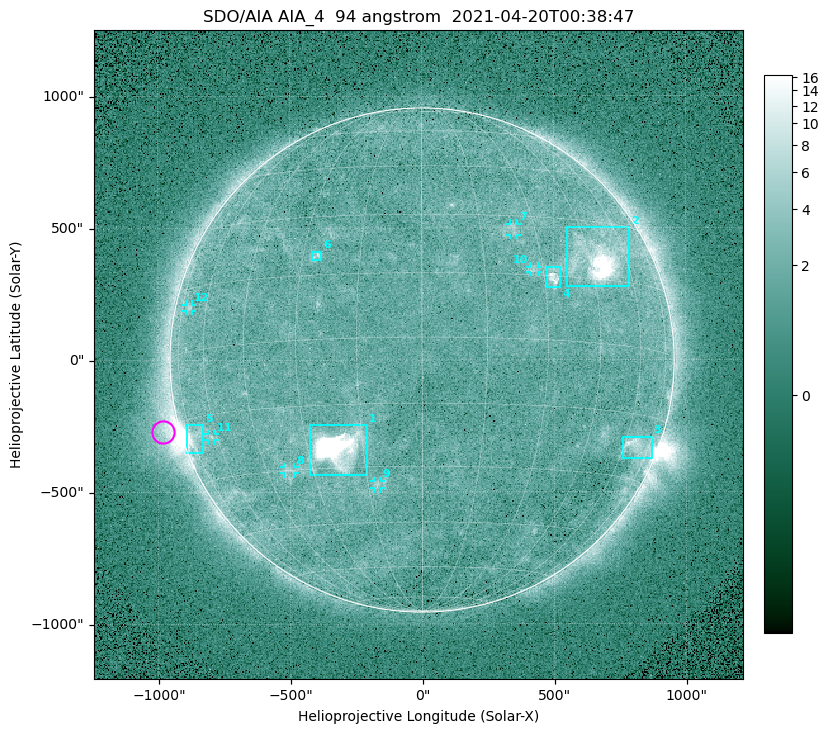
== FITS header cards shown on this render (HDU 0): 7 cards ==
TELESCOP= 'SDO/AIA '
INSTRUME= 'AIA_4   '
WAVELNTH=                   94
WAVEUNIT= 'angstrom'
DATE-OBS= '2021-04-20T00:38:47.12'
CTYPE1  = 'HPLN-TAN'
CTYPE2  = 'HPLT-TAN'

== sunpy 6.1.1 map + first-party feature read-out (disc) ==
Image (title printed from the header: SDO/AIA AIA_4  94 angstrom  2021-04-20T00:38:47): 512 x 512 px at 4.8 arcsec/px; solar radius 955 arcsec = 199 px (full disc in frame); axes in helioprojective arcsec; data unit not stated in the header (colour bar unlabelled)
Orientation: roll -0.138 deg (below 1 deg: not rotated)
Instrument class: DISC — disc imager (sunpy class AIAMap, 94 A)
Bright regions (active regions / flare kernels): reference = the median radial profile (limb darkening/brightening removed); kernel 5 px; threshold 5 sigma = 2.45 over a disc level ~1.71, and >= 1.15x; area >= 9 px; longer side >= 5 px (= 24 arcsec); searched inside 0.97 R_sun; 12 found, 12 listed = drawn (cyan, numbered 1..; 6 of them under ~33 arcsec drawn as corner ticks so the feature stays visible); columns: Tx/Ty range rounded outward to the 10 arcsec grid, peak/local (2 s.f.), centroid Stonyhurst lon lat
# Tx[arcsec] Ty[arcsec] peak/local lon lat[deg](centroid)
1 -430..-210 -440..-240 328 -22 -25
2 550..790 280..500 29 +48 +20
3 760..870 -380..-290 4.7 +67 -22
4 470..530 270..350 5.8 +33 +15
5 -900..-830 -350..-240 7.4 -72 -19
6 -420..-380 380..410 3.5 -26 +20
7 330..370 470..520 2.9 +24 +26
8 -530..-480 -430..-400 2.8 -38 -30
9 -180..-160 -490..-450 3.1 -13 -34
10 410..440 330..360 2.9 +27 +16
11 -810..-780 -300..-280 2.7 -63 -20
12 -890..-870 180..210 2.5 -70 +10
Off-limb structures (1.02-1.3 R_sun): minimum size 50 px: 8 found; the strongest spans PA ~90..115 deg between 1.02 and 1.21 R_sun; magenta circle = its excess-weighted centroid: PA ~105 deg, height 1.07 R_sun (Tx ~-980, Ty ~-270 arcsec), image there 4.3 x the reference